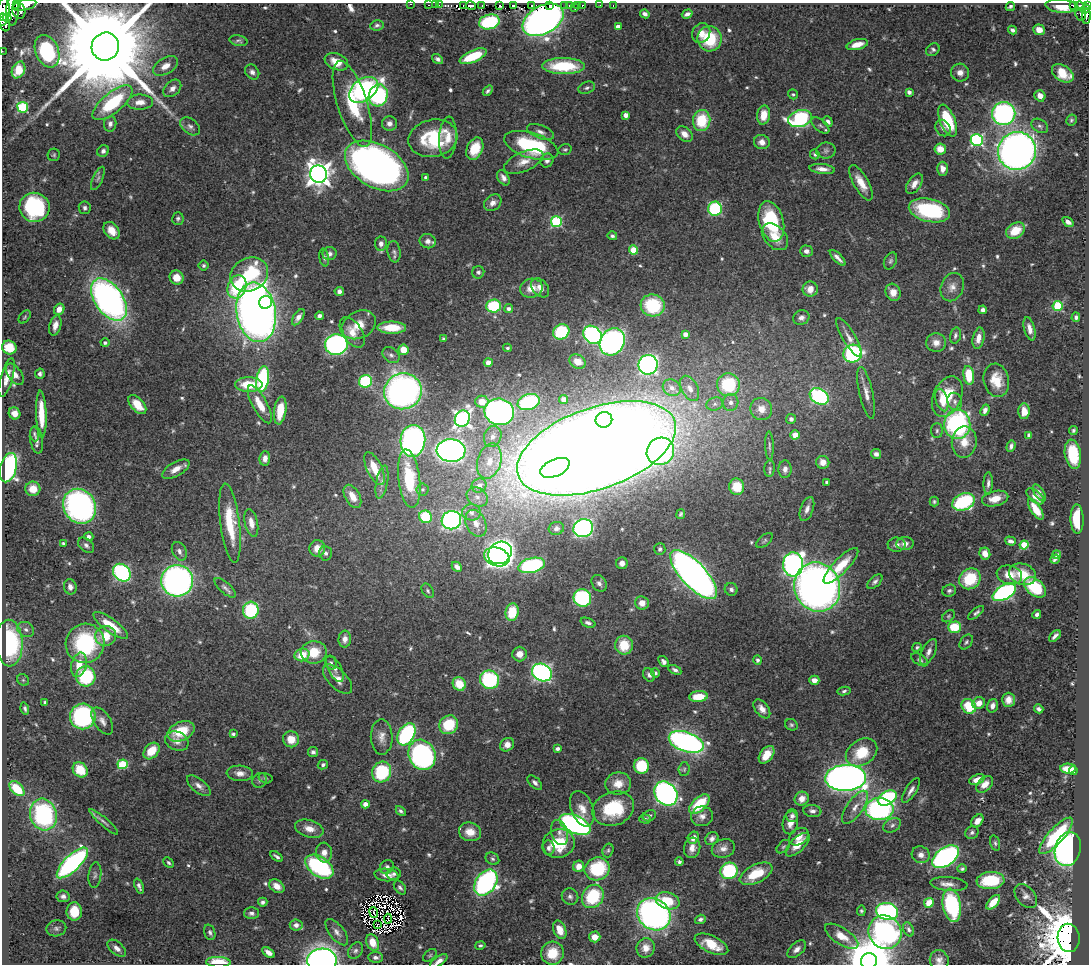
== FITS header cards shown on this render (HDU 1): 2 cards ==
NAXIS1  =                 1087
NAXIS2  =                  962

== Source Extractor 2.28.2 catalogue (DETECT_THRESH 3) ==
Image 1087 x 962 px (HDU 1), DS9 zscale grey, 1 PNG px = 1 image px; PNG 1091 x 966 px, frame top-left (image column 1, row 962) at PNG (2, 3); each listed source drawn as its Kron ellipse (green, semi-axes under 4 px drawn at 4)
Background 0.778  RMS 0.033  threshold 0.0986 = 3 sigma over >= 5 px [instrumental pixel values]
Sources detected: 630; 8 with non-positive FLUX_AUTO (blend fragments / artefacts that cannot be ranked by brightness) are neither listed nor drawn; of the other 622, the 500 brightest by FLUX_AUTO listed and drawn (122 fainter detections omitted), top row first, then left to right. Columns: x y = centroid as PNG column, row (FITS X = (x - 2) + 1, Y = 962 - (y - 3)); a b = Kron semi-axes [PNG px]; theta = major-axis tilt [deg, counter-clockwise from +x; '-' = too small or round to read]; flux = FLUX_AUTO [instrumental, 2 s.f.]
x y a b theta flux
17 4 3 2 - 120
410 4 3 2 - 15
25 5 12 5 14 910
429 5 3 2 - 15
435 5 2 2 - 9.9
439 5 2 2 - 8.1
463 5 3 2 - 12
482 5 3 2 - 7.9
499 5 3 2 - 9.2
513 5 3 2 - 28
550 5 3 2 - 35
565 5 3 2 - 4.3
569 5 3 3 - 96
577 5 3 2 - 26
600 5 3 2 - 4.5
613 5 3 2 - 17
1074 5 4 3 - 100
471 6 5 3 - 190
531 6 4 2 - 65
582 6 4 3 - 36
1010 6 5 3 - 4.6
1062 6 16 6 -5 49
1079 6 4 4 - 140
1088 6 3 2 - 96
574 8 4 3 - 34
1085 9 5 4 - 240
12 11 15 6 89 1000
19 11 8 6 -74 350
3 12 14 6 85 1900
645 14 5 4 - 8.5
687 14 5 4 - 7.8
1081 15 6 5 - 160
1087 16 8 4 87 160
7 17 4 3 - 300
3 18 3 2 - 410
543 20 22 14 29 560
4 22 9 5 -72 440
489 22 10 7 14 180
377 25 7 5 10 5.6
618 27 4 4 - 25
1013 30 4 3 - 8
1039 30 6 5 - 19
701 33 10 8 59 21
710 39 12 12 - 100
239 41 9 5 -12 4.8
857 44 11 5 15 26
105 47 14 13 - 91000
933 50 7 5 38 6.3
2 51 2 2 - 9.1
47 51 17 11 -69 170
473 56 15 6 24 92
438 59 6 4 -36 6.7
336 62 12 8 -22 32
165 66 14 8 30 18
563 66 21 8 0 130
18 70 9 6 66 29
252 72 8 6 -52 9
960 73 9 9 - 15
1063 73 12 8 -33 51
172 88 10 7 44 14
587 88 9 6 20 6.3
364 90 16 10 36 360
488 91 6 4 50 5.2
909 92 4 4 - 11
793 94 5 4 - 3.7
378 95 11 9 74 290
1040 96 6 5 - 19
140 102 13 7 1 21
112 103 24 10 39 140
352 104 45 15 -72 130
23 107 5 5 - 210
1004 114 12 11 - 500
626 115 4 4 - 21
764 115 9 6 80 34
800 118 12 8 15 330
1071 120 6 5 - 4.4
702 121 10 9 - 94
828 121 5 3 - 7.2
948 121 17 7 -68 110
110 124 8 6 83 8.8
389 124 7 7 - 12
190 126 11 7 -37 10
820 126 11 5 -41 6.6
1040 126 9 6 -32 6.6
943 128 8 7 - 9.1
540 132 14 6 -20 12
684 134 9 6 -42 18
433 138 25 18 12 150
448 138 21 8 87 32
977 140 6 6 - 400
762 142 8 7 - 15
531 145 28 12 -17 200
475 149 11 8 66 50
940 149 6 5 - 27
565 150 7 5 17 4.2
103 151 6 5 - 8.3
826 151 9 8 - 8.1
1017 151 19 18 - 1600
815 154 5 4 - 4.6
54 155 6 6 - 4.2
547 160 7 6 - 7.8
524 162 21 9 23 28
377 166 34 21 -30 1500
822 169 13 5 -6 16
942 169 7 5 -89 14
318 174 9 8 - 2300
98 178 12 5 65 7.2
426 178 4 4 - 9.1
503 178 8 5 -60 10
861 183 20 7 -60 34
914 184 11 6 55 16
493 203 9 7 40 13
35 207 15 14 - 260
85 208 6 6 - 6.5
715 209 7 7 - 230
929 210 21 11 -13 210
178 219 6 5 - 4.7
771 221 21 12 -75 180
556 222 5 5 - 220
1068 222 6 4 -34 10
112 231 10 7 -52 27
1015 231 10 7 31 50
612 236 5 4 - 4.2
775 237 15 10 -47 41
428 241 8 7 - 12
381 244 7 6 - 10
633 250 4 4 - 74
806 251 6 5 - 9.1
394 252 11 6 -82 8
330 254 7 6 - 8.5
324 258 9 4 -80 5.7
838 258 10 3 -46 9.8
890 261 9 6 65 5.8
204 266 5 5 - 4.5
478 272 6 6 - 5.4
249 274 19 16 28 210
177 278 7 7 - 30
237 287 12 9 71 140
952 287 14 11 67 19
531 288 11 9 12 30
540 288 11 7 -49 17
810 289 7 7 - 23
339 291 5 4 - 8.1
893 292 9 7 -64 23
109 299 24 14 -55 980
266 302 6 6 - 250
653 305 12 11 - 130
493 306 7 6 - 130
1058 306 5 5 - 160
59 309 6 5 - 20
508 309 4 4 - 8.7
983 310 4 4 - 7.5
256 312 30 19 -81 2000
319 316 4 4 - 6.7
25 317 7 5 51 3.7
298 317 9 4 57 11
1076 317 5 3 - 5.8
801 318 8 7 - 9.4
55 325 10 5 75 15
359 325 18 13 27 39
392 328 14 6 0 59
1030 329 12 5 -75 14
352 332 17 9 -56 27
561 332 8 7 - 160
685 334 4 4 - 16
592 335 10 8 -41 500
955 335 8 5 74 6.1
849 337 22 6 -59 19
979 338 11 5 79 18
444 339 4 3 - 3.7
612 342 14 12 55 600
105 343 4 4 - 6.2
936 343 10 9 - 19
336 345 11 10 - 510
9 347 7 6 - 67
507 348 4 3 - 4.1
403 350 5 5 - 40
853 354 9 9 - 320
391 355 9 7 -42 7.6
488 362 4 4 - 12
577 362 8 6 -29 26
648 365 10 9 - 650
15 374 12 6 -56 14
40 374 5 4 - 6.7
969 375 9 5 -82 76
7 378 20 6 74 23
263 379 13 6 81 220
996 380 17 12 -77 47
365 381 6 6 - 200
249 384 14 7 1 64
728 385 11 11 - 140
672 388 9 8 - 13
690 388 13 8 -62 19
403 391 19 18 - 1000
866 393 26 6 -77 21
819 396 10 7 -31 280
947 397 21 14 66 84
564 399 4 4 - 8.9
942 400 11 6 -73 22
482 402 6 6 - 31
529 402 11 7 20 170
731 402 8 8 - 11
955 402 9 7 -70 9.2
260 404 21 7 -62 39
715 404 8 6 16 8.8
137 405 11 6 -49 40
761 409 11 10 - 24
280 410 14 6 82 51
985 410 6 4 68 9.5
1024 411 8 5 -90 20
499 412 15 13 -15 660
14 413 6 5 - 15
41 414 23 5 -88 55
462 419 8 7 - 880
791 419 5 5 - 5.9
604 420 8 8 - 310
957 424 15 13 88 370
937 431 7 5 87 5.1
1073 431 4 3 - 4.4
34 434 7 4 -86 4.3
795 435 5 4 - 28
1029 435 4 3 - 11
493 437 11 8 70 13
36 440 14 6 -81 10
413 441 16 12 85 730
964 442 16 12 82 35
769 446 14 3 -88 5
1011 446 6 3 70 7.2
596 448 83 40 19 12000
451 451 14 11 -2 1100
660 451 14 13 - 490
876 454 5 5 - 9
1073 454 15 8 -81 100
265 458 7 5 85 13
489 461 18 11 74 47
823 462 6 6 - 18
8 468 15 8 75 450
555 468 15 8 23 310
770 468 8 5 84 5.4
176 469 15 7 30 21
374 469 18 7 -64 58
785 469 9 6 87 10
409 479 29 11 -83 120
382 482 17 6 80 13
827 482 4 3 - 7.2
988 483 11 4 88 8.7
479 485 7 7 - 20
737 487 8 7 - 53
33 489 7 7 - 33
423 489 6 6 - 5
1039 493 10 5 -55 9.1
352 496 12 7 -61 29
1035 496 10 5 -40 21
477 497 11 9 -36 18
995 499 13 7 13 29
934 502 5 4 - 4.1
963 502 12 8 21 220
80 506 18 16 -56 640
807 509 12 6 70 13
1036 509 12 5 -57 37
471 512 9 8 - 13
681 514 5 3 - 4.1
426 517 6 6 - 130
1077 519 15 6 -88 77
451 520 10 9 - 520
230 523 40 9 -83 96
251 523 14 6 -78 21
476 523 14 10 -65 22
556 528 7 6 - 6.9
583 528 10 9 - 500
89 537 4 4 - 8.5
764 541 10 5 40 5
1010 541 5 4 - 7.6
64 544 4 3 - 5.9
905 544 8 6 5 12
86 545 9 6 -41 7.6
897 545 9 7 2 9.9
1024 545 4 4 - 120
317 548 8 8 - 26
660 549 6 5 - 5
179 551 10 7 -63 9.2
326 553 7 6 - 8.3
500 553 12 10 37 1100
985 554 6 5 - 19
1057 555 4 4 - 5.9
497 557 13 9 -16 860
1055 559 5 3 - 5.2
622 563 6 6 - 14
793 564 12 10 -88 730
532 565 14 7 13 320
841 566 24 7 46 59
457 567 5 4 - 9.4
122 573 10 8 -47 340
1023 574 14 10 -21 49
694 575 31 12 -47 1700
1009 575 13 9 -12 33
970 579 11 10 - 93
177 581 16 15 - 930
875 582 9 5 43 6.8
599 583 9 6 -53 9.7
70 587 7 6 - 11
817 587 25 22 -67 1800
1035 587 12 8 -39 110
225 588 13 5 -42 8.4
731 589 6 6 - 7
428 591 8 5 -54 5.1
949 591 7 6 - 6
1004 592 13 7 30 520
582 598 9 8 - 250
642 603 7 6 - 20
251 610 8 8 - 150
512 612 9 6 81 73
976 613 9 4 39 6.1
1037 614 4 3 - 6.4
948 616 7 5 41 3.8
588 623 8 4 -20 6.5
111 625 21 6 -36 55
954 627 6 5 - 75
26 629 9 7 -31 9.6
106 636 10 10 - 42
1055 636 7 3 44 7.3
345 639 8 6 85 14
966 642 8 5 53 5.1
9 643 23 13 -88 250
85 643 20 19 - 230
624 645 9 8 - 56
917 647 5 4 - 3.8
314 652 13 11 7 57
928 652 14 6 64 13
519 654 7 7 - 18
302 655 7 6 - 46
758 660 5 4 - 5
920 660 9 5 -32 6.1
663 662 6 4 -52 8.1
331 663 7 5 -61 4.9
79 665 12 7 76 33
335 669 14 6 -63 9.5
675 670 7 4 -28 6.6
542 672 10 8 -29 650
655 673 5 4 - 4.4
649 675 7 5 -54 7.2
86 676 10 9 - 170
338 679 18 9 -45 21
23 680 6 5 - 3.9
489 680 9 9 - 200
814 680 5 4 - 16
459 684 7 6 - 47
844 691 7 4 11 4.9
698 697 9 5 5 52
1008 700 7 6 - 16
45 702 4 3 - 4.5
979 703 6 5 - 23
969 706 8 6 -48 78
993 706 7 5 74 11
25 708 6 4 -72 5.2
762 709 11 6 -52 15
1039 709 5 4 - 5.7
83 716 13 12 - 330
102 721 15 8 -57 14
449 725 10 9 - 85
791 725 6 5 - 4.4
181 731 14 9 24 67
233 734 4 3 - 5.5
406 734 12 8 59 280
382 737 18 11 -90 22
291 739 8 8 - 33
177 741 12 9 -24 17
686 742 18 9 -19 800
507 745 7 6 - 20
557 749 4 4 - 6.2
152 751 9 6 48 46
313 752 5 5 - 6.7
862 752 17 12 34 79
422 755 16 13 -65 610
766 755 10 6 53 37
123 764 5 5 - 150
323 765 5 4 - 5.9
641 766 8 7 - 110
684 769 7 5 87 4.3
1068 769 7 5 0 34
80 770 8 7 - 58
1073 770 4 4 - 29
382 772 10 9 - 150
240 773 13 7 -4 16
265 778 7 5 -15 3.7
846 778 20 13 2 2000
260 780 8 7 - 6
977 780 8 5 22 18
535 782 9 5 -44 8
618 784 13 11 7 31
985 784 10 6 44 21
199 786 14 6 -39 13
17 789 9 5 -44 90
911 790 14 5 57 12
666 794 13 10 -49 870
887 798 10 6 29 260
802 799 7 6 - 19
365 804 4 4 - 21
699 804 12 6 44 100
855 807 19 8 55 23
582 809 18 11 -69 28
613 809 21 16 20 130
879 809 14 11 0 480
401 811 6 4 -45 5.4
812 811 9 6 -7 8.3
43 814 16 13 -74 320
649 816 7 5 27 4.9
702 816 11 10 - 15
792 816 6 6 - 7.5
645 819 6 4 -2 4
977 821 7 5 51 19
104 822 18 4 -41 8.1
790 823 11 7 80 20
575 824 16 8 -25 680
892 825 9 6 29 8.3
309 829 15 8 -16 23
470 832 11 9 -14 28
972 832 7 6 - 6.1
560 833 13 8 -74 14
1056 836 23 7 48 140
799 837 10 7 37 23
693 838 6 5 - 16
712 839 7 6 - 9.7
995 843 8 4 -75 5.1
559 844 16 14 19 81
798 845 15 7 44 32
783 847 8 5 44 4.2
549 848 7 6 - 8.8
692 848 10 8 75 16
723 848 12 9 18 14
1068 849 17 13 74 710
608 850 7 5 73 4.8
324 852 10 8 -85 19
921 855 9 8 - 15
277 856 7 3 -35 5.7
946 857 15 9 36 600
492 859 7 6 - 4.9
679 862 4 4 - 4.8
72 863 20 8 45 530
169 863 6 4 -44 4.3
579 866 6 5 - 22
319 867 16 9 -35 290
387 867 7 6 - 7.5
597 869 12 11 - 150
962 869 5 4 - 3.9
729 871 8 8 - 170
394 874 7 6 - 6.4
756 874 18 9 26 66
95 875 13 6 84 6.6
386 875 12 6 -6 16
990 880 14 8 4 130
486 883 14 10 53 520
949 884 18 7 -5 16
139 886 8 3 -69 6.9
277 886 8 6 -35 19
400 888 8 5 -52 5.8
63 896 6 6 - 8.5
593 896 12 10 56 130
1026 896 13 9 -50 13
570 897 8 8 - 7.7
668 901 12 8 -17 61
263 902 5 4 - 6
993 902 9 4 48 40
929 903 5 4 - 48
952 905 17 9 -80 240
861 911 5 4 - 3.9
887 911 11 8 -13 460
74 912 9 7 -88 48
251 913 7 6 - 7.2
374 913 5 2 - 4.4
654 914 18 15 -37 900
388 919 5 2 - 3.7
700 919 6 4 19 6.3
296 925 6 5 - 9.6
377 925 3 2 - 3.7
56 928 10 8 11 8.1
909 929 7 5 -64 6.1
560 930 10 6 -67 31
210 932 8 5 -72 5.7
337 932 16 7 -51 14
885 932 17 16 - 560
842 936 19 8 -33 32
595 937 6 5 - 18
1069 938 14 11 -87 11000
373 942 9 6 -67 30
711 944 18 8 -25 49
480 945 5 4 - 4.5
117 948 11 6 -40 13
646 948 10 9 - 20
797 949 11 6 41 14
355 951 9 6 56 7.2
268 952 7 4 -38 13
552 953 11 11 - 57
430 955 8 5 40 3.8
376 957 7 5 -4 8.1
939 960 10 9 - 13
322 961 15 12 3 1200
439 961 10 4 34 14
869 961 8 8 - 14000
218 962 12 5 -2 52
At the frame edge (FLAGS 8, measured only in part): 15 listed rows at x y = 17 4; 410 4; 25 5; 1088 6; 3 12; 1087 16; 3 18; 105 47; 2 51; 1069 938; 939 960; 322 961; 439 961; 869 961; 218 962
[122 fainter detections neither listed nor drawn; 8 non-positive-flux detections neither listed nor drawn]